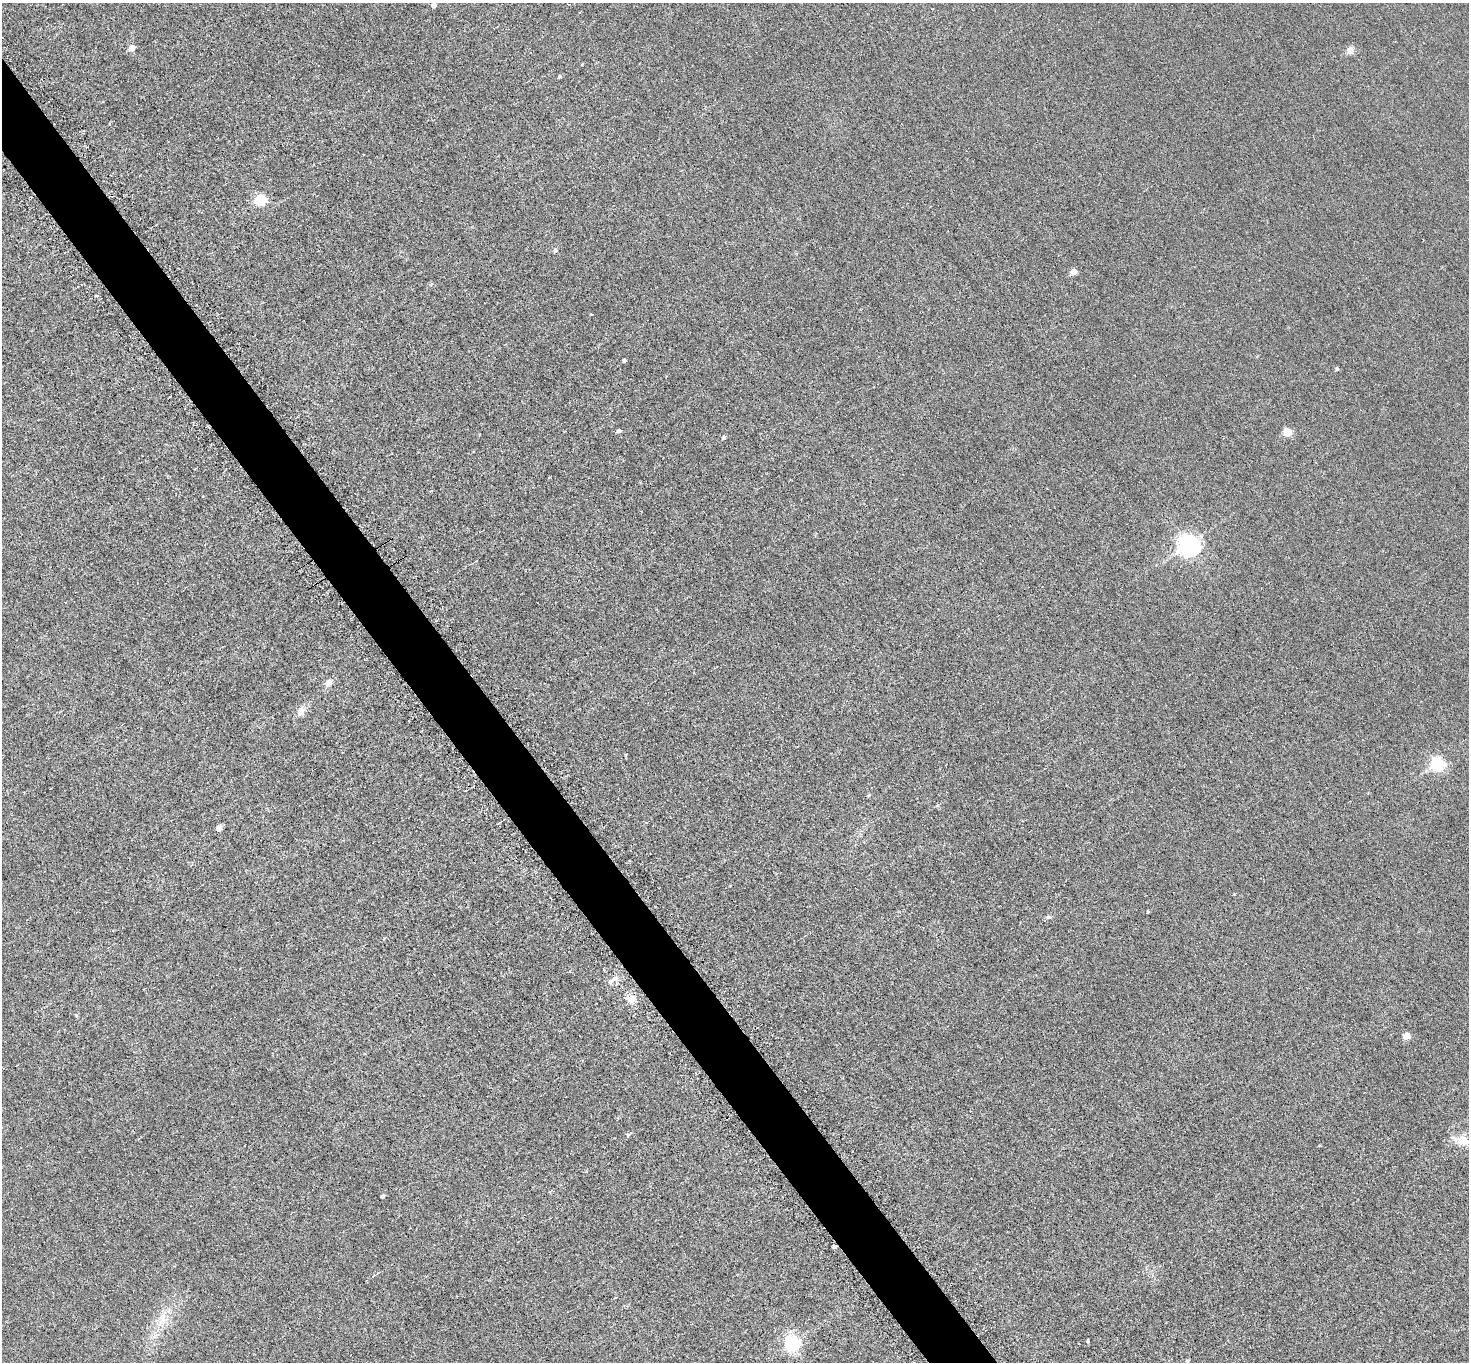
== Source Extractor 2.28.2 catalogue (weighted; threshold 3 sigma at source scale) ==
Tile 11 of 4 x 4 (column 3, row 3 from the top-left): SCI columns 2977-4443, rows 1683-3042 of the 5952 x 5945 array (HDU 1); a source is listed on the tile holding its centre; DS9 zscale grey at full resolution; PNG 1471 x 1364 px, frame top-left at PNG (2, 3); no overlay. Shown black and unused: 4% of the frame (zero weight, under 3 of 6 exposures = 3% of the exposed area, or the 3 px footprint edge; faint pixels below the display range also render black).
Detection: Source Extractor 2.28.2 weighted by HDU 2 'WHT'; one run over the whole footprint, this tile lists its part. Background 0.00453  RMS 0.0031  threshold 0.0128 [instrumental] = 3 sigma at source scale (4.09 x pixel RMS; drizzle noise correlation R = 1.36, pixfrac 0.8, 0.05/0.05 arcsec/px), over >= 5 px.
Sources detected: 42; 1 cosmic-ray / hot-pixel residue — not listed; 1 inside a brighter listed object's ellipse — not listed separately; the other 40 listed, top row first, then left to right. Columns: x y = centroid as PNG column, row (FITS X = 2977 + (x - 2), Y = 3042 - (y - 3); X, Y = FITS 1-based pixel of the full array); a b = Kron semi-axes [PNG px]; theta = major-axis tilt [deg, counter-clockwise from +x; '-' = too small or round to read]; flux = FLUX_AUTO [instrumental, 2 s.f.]
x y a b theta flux
434 5 4 4 - 1.7
132 48 5 4 - 3.7
1350 50 4 4 - 5.9
560 76 4 4 - 0.43
110 123 4 3 - 0.23
261 200 5 5 - 28
555 250 6 5 - 0.7
1073 272 5 4 - 4.2
97 296 5 3 - 0.29
624 360 4 3 - 0.72
1337 369 4 4 - 0.68
619 431 4 4 - 0.89
1287 432 5 5 - 8.4
724 438 5 4 - 0.74
1189 545 7 7 - 190
328 683 11 8 36 1.4
301 711 12 9 68 2
1437 764 6 6 - 58
869 795 5 4 - 0.29
937 806 6 3 21 0.32
498 823 4 2 - 0.42
219 828 5 4 - 3.1
1234 894 4 3 - 0.22
1148 911 3 3 - 0.35
1049 917 7 5 -1 0.62
383 939 4 3 - 0.27
615 979 10 7 38 1.4
631 999 11 11 - 2.6
76 1015 5 4 - 0.33
1407 1036 5 5 - 6.2
628 1135 4 4 - 0.5
1462 1140 25 12 -11 4.5
852 1151 2 2 - 0.21
382 1196 4 3 - 0.74
834 1247 4 3 - 0.81
373 1276 7 3 37 0.48
162 1319 25 11 71 5.6
1088 1341 3 3 - 0.34
791 1344 6 6 - 77
1187 1361 4 4 - 0.38
Overlapping masked pixels (flux is a lower limit): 1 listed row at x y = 834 1247